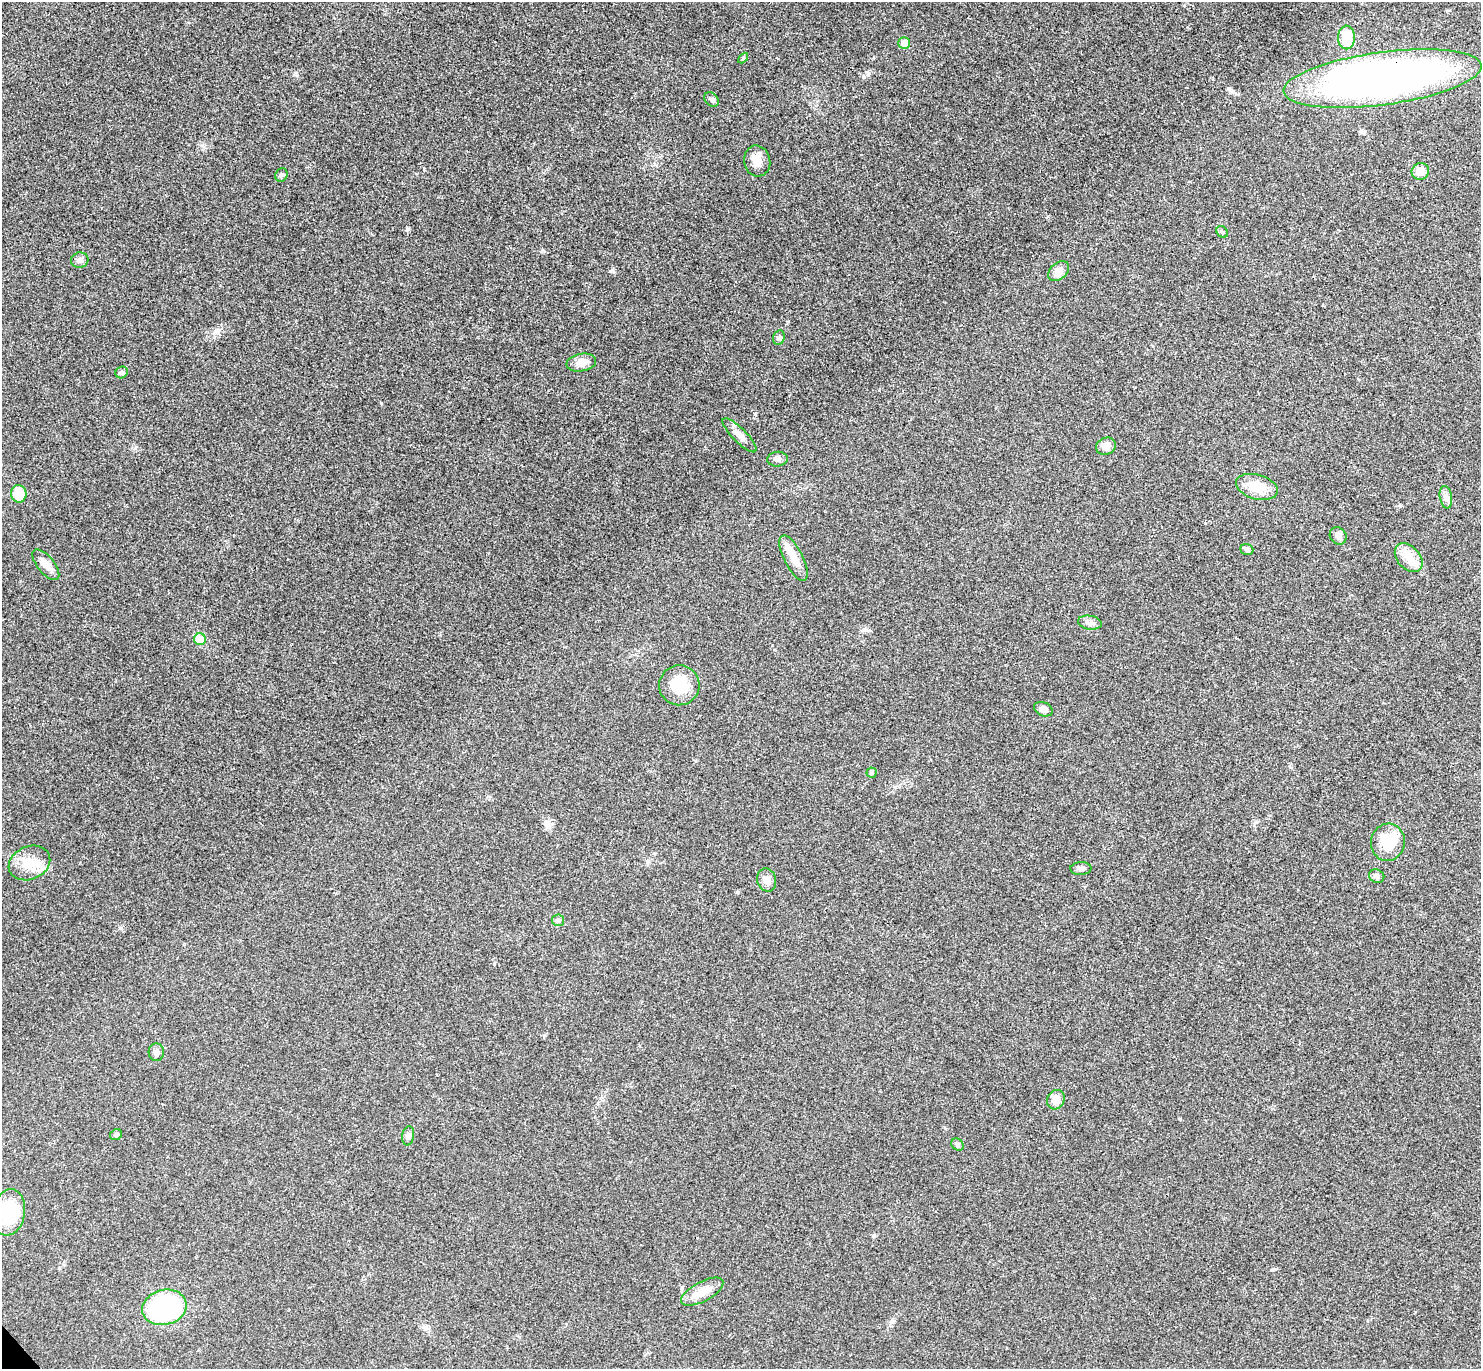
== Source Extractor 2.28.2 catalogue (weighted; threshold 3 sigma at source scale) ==
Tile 10 of 4 x 4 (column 2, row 3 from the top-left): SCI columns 1526-3004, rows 1564-2930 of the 6010 x 6001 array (HDU 1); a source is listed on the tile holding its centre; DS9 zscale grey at full resolution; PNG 1483 x 1371 px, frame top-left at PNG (2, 2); each listed source drawn as its Kron ellipse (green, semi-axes under 4 px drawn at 4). Shown black and unused: <1% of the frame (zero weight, under 3 of 4 exposures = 6% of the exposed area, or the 3 px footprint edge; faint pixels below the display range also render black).
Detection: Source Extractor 2.28.2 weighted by HDU 2 'WHT'; one run over the whole footprint, this tile lists its part. Background 0.0268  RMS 0.0047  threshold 0.0213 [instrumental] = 3 sigma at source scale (4.5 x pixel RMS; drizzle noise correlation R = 1.50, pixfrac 1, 0.05/0.05 arcsec/px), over >= 5 px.
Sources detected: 45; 1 inside a brighter object's white glare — neither listed nor drawn; the other 44 listed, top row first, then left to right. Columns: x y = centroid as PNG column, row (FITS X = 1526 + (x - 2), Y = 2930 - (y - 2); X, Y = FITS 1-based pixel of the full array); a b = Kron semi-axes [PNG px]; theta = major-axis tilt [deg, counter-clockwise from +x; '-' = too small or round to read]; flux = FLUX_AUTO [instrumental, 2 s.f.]
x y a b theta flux
1347 37 12 8 89 13
904 43 6 5 - 5
743 58 6 3 46 0.56
1382 78 100 26 8 310
712 100 8 6 -47 1.2
757 161 15 13 -78 4.4
1420 171 8 8 - 4.9
281 175 7 6 - 1.1
1222 232 6 5 - 0.94
80 260 9 7 15 1.7
1059 271 12 8 44 3.3
779 338 7 5 70 0.94
581 362 15 8 10 4.3
122 372 6 5 - 0.98
739 435 23 7 -45 3.9
1106 446 10 8 21 3.8
777 459 10 7 6 1.9
1257 487 21 12 -16 10
19 494 9 7 -81 9.5
1446 497 11 6 -81 1.9
1338 536 9 8 - 1.9
1247 549 6 5 - 1.3
793 558 25 9 -63 6.4
1409 558 16 11 -47 5.9
46 565 18 8 -50 4
1090 623 12 7 -9 1.9
200 639 6 6 - 9.8
679 685 20 20 - 14
1043 709 10 6 -22 2.5
872 773 5 5 - 0.77
1388 842 19 17 82 14
29 863 21 16 23 9.4
1081 868 10 6 3 1.6
1377 876 8 6 -19 1.3
767 880 12 9 -74 3.1
558 920 6 5 - 1
156 1052 9 7 -86 1.8
1056 1100 10 8 63 4.3
116 1135 6 5 - 1.1
408 1136 9 6 81 1.3
957 1145 7 5 -44 0.98
9 1212 23 16 80 23
702 1292 23 10 28 7.3
164 1307 22 17 15 59
Overlapping masked pixels (flux is a lower limit): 1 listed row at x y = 1382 78
Isophote crosses this tile's border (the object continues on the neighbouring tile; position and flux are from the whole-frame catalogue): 1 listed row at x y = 9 1212
Unlisted compact peaks at least as high as the median listed source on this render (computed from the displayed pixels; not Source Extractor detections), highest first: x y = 408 229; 864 77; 612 271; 542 251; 866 630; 297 75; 424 169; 1272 1270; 1180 1119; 545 822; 755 414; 1400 506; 120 928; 1205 523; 494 964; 892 1321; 1047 216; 1231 90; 218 331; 544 1035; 647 861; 136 447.